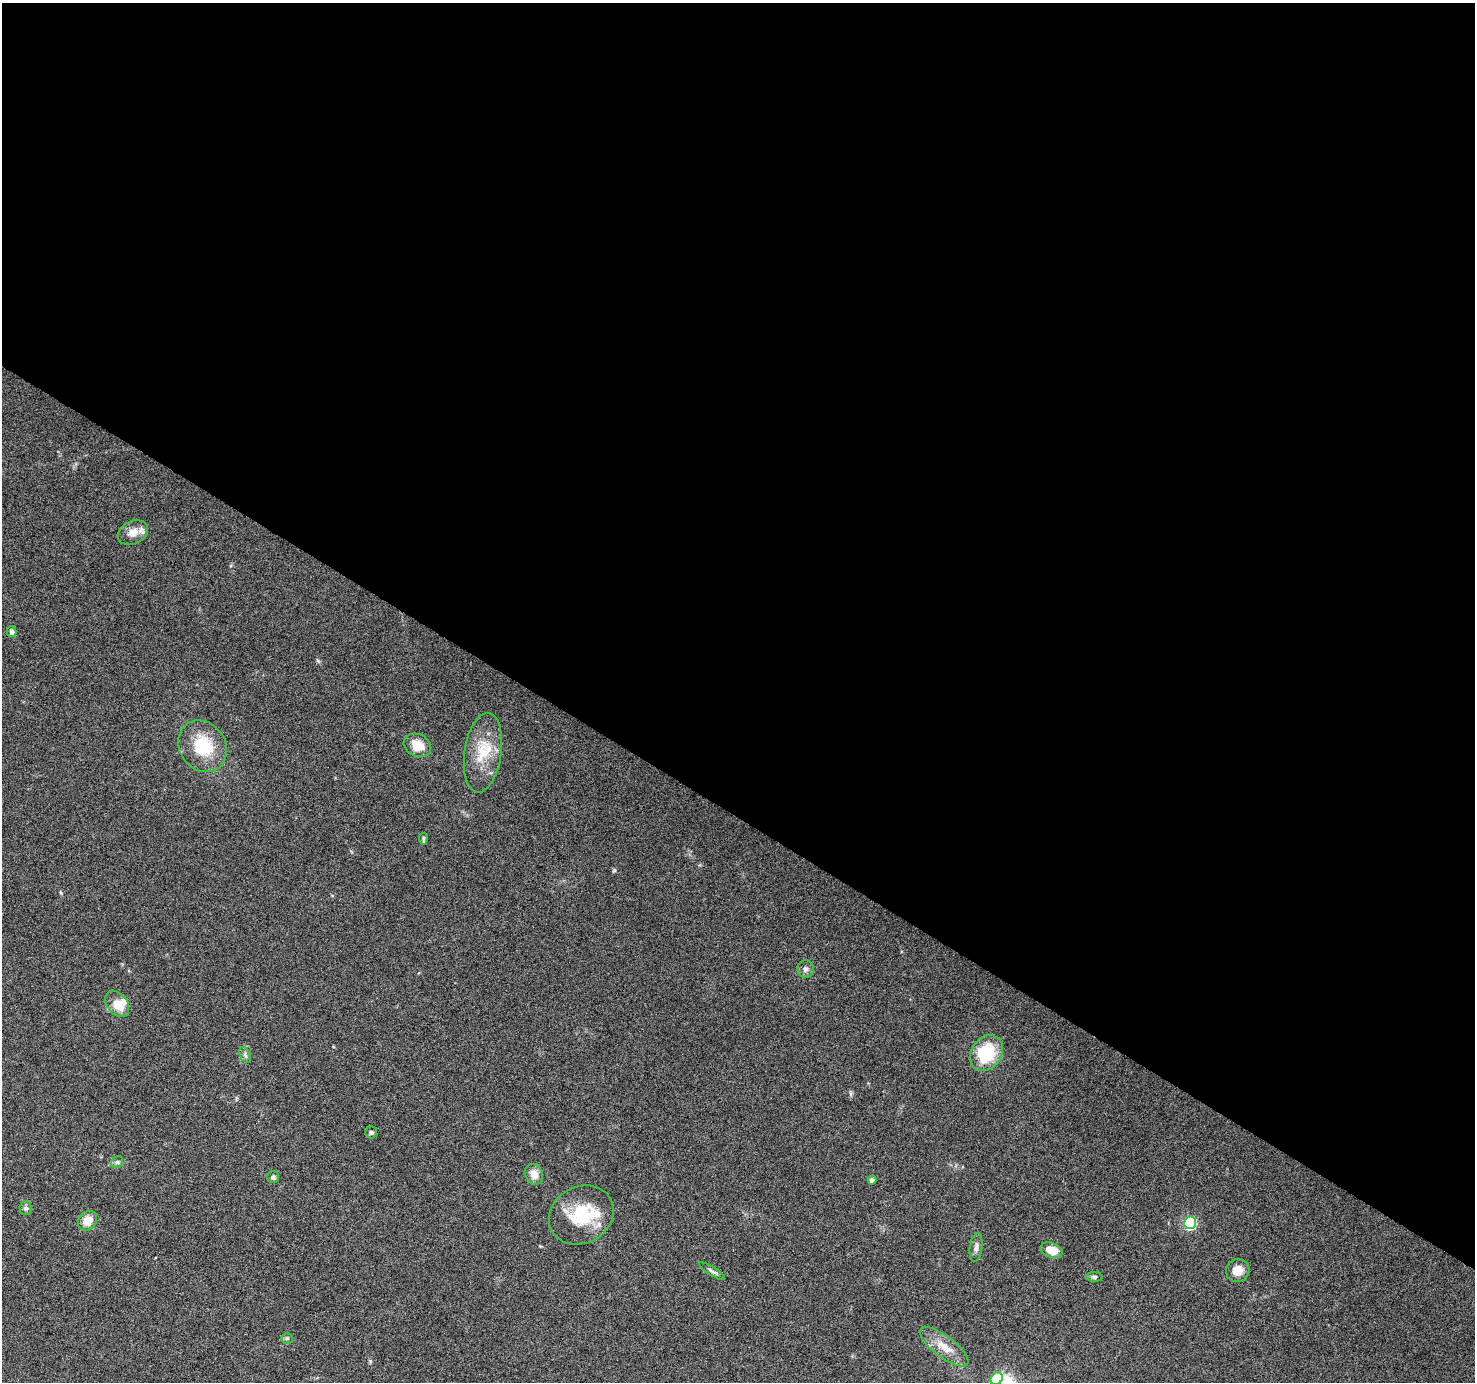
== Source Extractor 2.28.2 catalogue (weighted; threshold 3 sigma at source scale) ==
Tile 3 of 4 x 4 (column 3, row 1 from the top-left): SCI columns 2953-4425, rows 4395-5774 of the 5898 x 5963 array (HDU 1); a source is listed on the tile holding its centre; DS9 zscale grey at full resolution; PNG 1477 x 1384 px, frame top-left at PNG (2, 3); each listed source drawn as its Kron ellipse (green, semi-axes under 4 px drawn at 4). Shown black and unused: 59% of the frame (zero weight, under 6 of 12 exposures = <1% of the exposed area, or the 3 px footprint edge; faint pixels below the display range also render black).
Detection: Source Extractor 2.28.2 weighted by HDU 2 'WHT'; one run over the whole footprint, this tile lists its part. Background 0.053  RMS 0.0026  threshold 0.0106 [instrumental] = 3 sigma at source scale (4.09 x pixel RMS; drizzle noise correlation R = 1.36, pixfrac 0.8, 0.0396/0.0396 arcsec/px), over >= 5 px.
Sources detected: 29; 2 inside a brighter listed object's ellipse — not listed separately; the other 27 listed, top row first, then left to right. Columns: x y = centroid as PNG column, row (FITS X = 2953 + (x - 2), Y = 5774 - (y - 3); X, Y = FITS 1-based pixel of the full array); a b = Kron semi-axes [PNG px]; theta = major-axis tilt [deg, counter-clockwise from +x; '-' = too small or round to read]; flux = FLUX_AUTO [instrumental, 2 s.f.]
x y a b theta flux
133 532 16 11 25 2.8
12 632 5 5 - 1.3
417 745 14 11 -26 4.4
203 746 27 23 -57 11
483 753 40 18 81 9
423 839 6 4 -84 0.42
805 969 8 8 - 0.96
117 1004 14 10 -52 4.2
986 1053 19 15 53 13
245 1055 8 5 -66 0.61
371 1132 6 6 - 0.5
117 1162 6 5 - 0.49
534 1174 11 9 -64 2.3
273 1177 6 6 - 0.63
872 1180 4 4 - 0.94
26 1208 7 6 - 0.71
581 1215 33 28 29 12
87 1221 11 8 47 3.3
1190 1223 6 6 - 28
976 1247 15 6 82 1.1
1052 1250 11 7 -19 3.6
1238 1270 12 11 - 2.7
712 1271 15 4 -32 0.73
1094 1277 8 5 -4 0.53
287 1338 6 5 - 0.42
944 1347 29 10 -37 4.1
997 1379 7 5 51 8
Isophote crosses this tile's border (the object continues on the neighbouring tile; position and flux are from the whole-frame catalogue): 1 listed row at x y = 997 1379